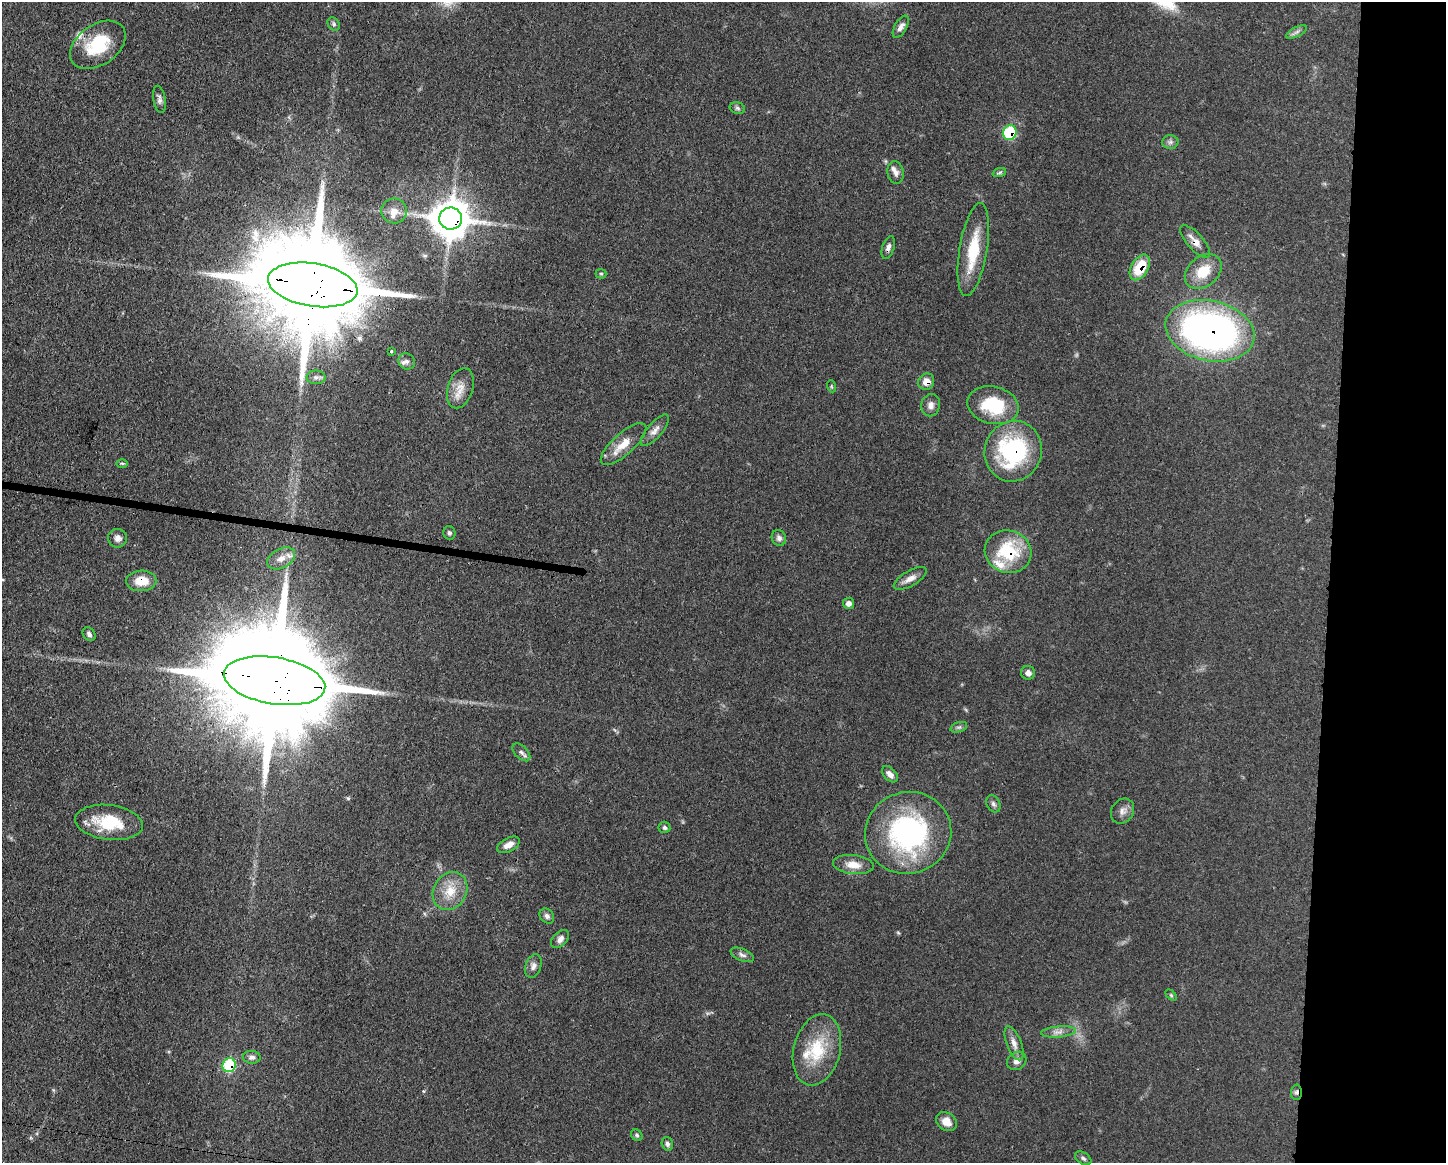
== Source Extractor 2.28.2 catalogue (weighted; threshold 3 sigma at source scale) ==
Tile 9 of 3 x 4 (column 3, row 3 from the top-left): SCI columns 3002-4445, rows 1167-2327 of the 4672 x 4656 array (HDU 1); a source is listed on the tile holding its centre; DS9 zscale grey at full resolution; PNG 1448 x 1165 px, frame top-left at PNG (2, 2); each listed source drawn as its Kron ellipse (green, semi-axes under 4 px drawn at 4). Shown black and unused: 8% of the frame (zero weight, under 3 of 4 exposures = <1% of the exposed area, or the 3 px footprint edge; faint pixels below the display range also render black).
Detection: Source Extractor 2.28.2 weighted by HDU 2 'WHT'; one run over the whole footprint, this tile lists its part. Background 0.0585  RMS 0.0042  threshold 0.019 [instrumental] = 3 sigma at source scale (4.5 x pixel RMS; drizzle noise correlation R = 1.50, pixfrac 1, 0.05/0.05 arcsec/px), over >= 5 px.
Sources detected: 74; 4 inside a brighter listed object's ellipse — not listed separately; the other 70 listed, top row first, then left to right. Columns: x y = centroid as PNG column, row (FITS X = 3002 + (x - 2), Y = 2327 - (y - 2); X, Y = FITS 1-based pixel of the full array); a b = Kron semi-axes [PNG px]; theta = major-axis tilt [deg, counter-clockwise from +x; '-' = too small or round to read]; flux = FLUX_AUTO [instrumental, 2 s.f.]
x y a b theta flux
334 24 7 5 -51 0.85
901 27 12 6 60 2.2
1297 32 11 5 27 1.3
98 45 31 20 35 20
159 99 14 6 -80 1.6
737 108 8 5 -17 0.87
1010 133 7 6 - 21
1170 142 8 6 1 1.4
896 173 11 8 -81 2
999 173 7 4 19 0.79
394 211 13 12 - 4.3
451 219 11 11 - 1100
1195 241 20 8 -49 4
888 247 12 6 72 1.7
973 250 47 14 81 17
1140 267 14 8 60 13
1203 271 20 14 39 10
601 274 5 5 - 0.53
313 285 45 21 -9 14000
1210 331 45 30 -12 180
391 351 3 3 - 0.73
407 361 8 7 - 1.7
316 377 9 7 0 1.5
926 382 8 8 - 3.3
831 386 6 4 -71 0.48
460 388 21 12 72 5.3
931 405 11 9 78 2.2
993 405 26 18 -13 20
655 430 20 7 49 2.8
624 444 29 11 42 7
1013 451 30 28 69 50
122 463 6 3 -1 0.52
449 533 7 6 - 0.9
118 538 9 9 - 2
779 538 8 7 - 1.6
1008 552 23 21 -17 23
281 558 15 9 29 3.5
910 578 18 7 30 3.1
141 581 15 10 2 7
848 603 5 5 - 2
89 634 7 6 - 1.3
1028 673 7 6 - 2
275 681 51 23 -9 17000
959 727 9 5 18 1
521 752 11 6 -45 1.5
890 774 10 6 -46 2.5
993 804 9 6 -62 1.2
1123 811 13 10 55 2.6
109 822 34 17 -7 18
664 827 6 5 - 0.76
908 833 43 41 17 72
508 845 12 6 28 3
853 865 20 9 -6 5.2
450 891 20 16 59 9
547 916 8 6 -48 1.4
560 939 11 7 45 2
742 955 12 6 -22 1.5
533 966 12 8 70 2
1171 995 6 4 -45 0.54
1058 1032 17 5 5 2.4
1014 1043 18 7 -69 2.9
817 1050 36 23 76 19
252 1057 9 6 -2 1.6
1017 1061 10 8 36 2.2
229 1065 7 6 - 24
1296 1092 7 5 88 1.1
946 1122 11 8 -34 4
637 1135 6 5 - 0.74
667 1144 7 5 -73 1.1
1083 1158 9 5 -33 1.1
Overlapping masked pixels (flux is a lower limit): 14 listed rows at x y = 1010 133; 451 219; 1195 241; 888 247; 1140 267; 313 285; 1210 331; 926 382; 1013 451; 1008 552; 141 581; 275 681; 229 1065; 1296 1092